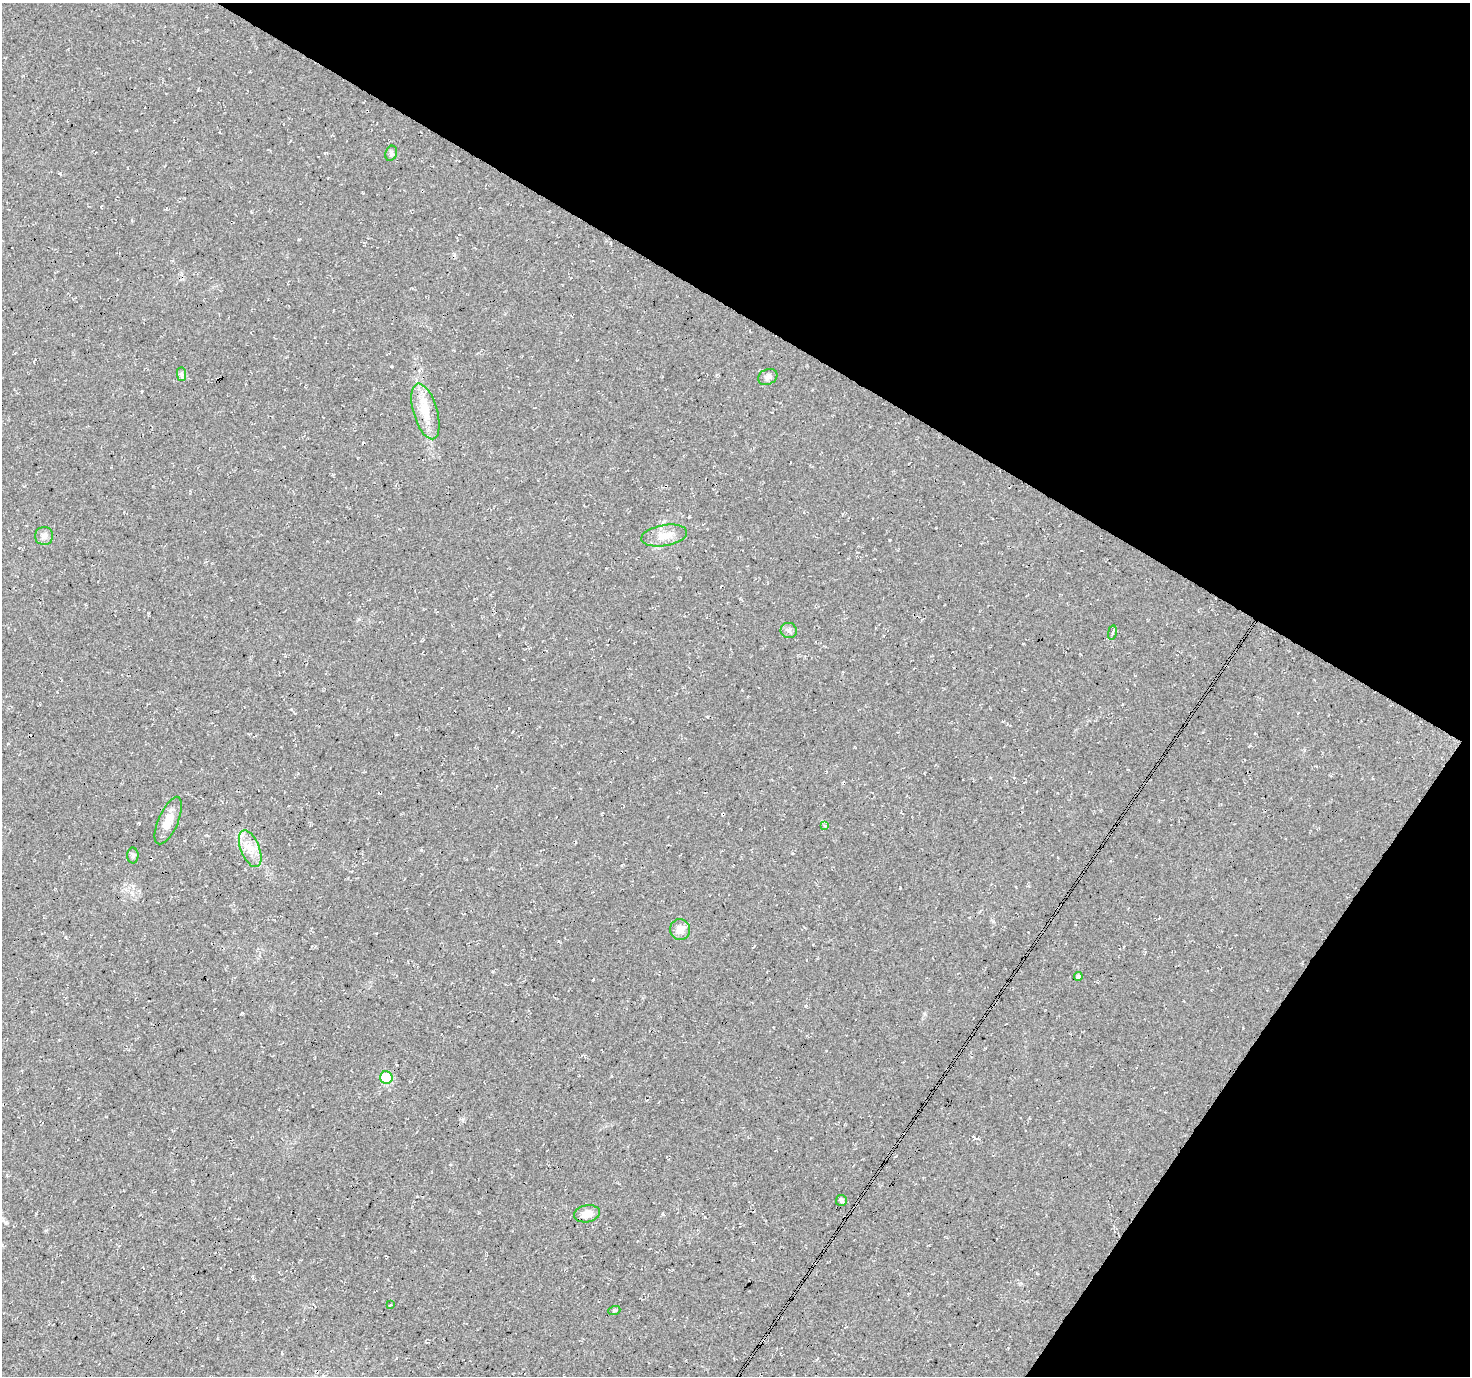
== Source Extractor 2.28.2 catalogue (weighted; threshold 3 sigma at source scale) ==
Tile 8 of 4 x 4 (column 4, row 2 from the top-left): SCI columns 4412-5879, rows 3014-4387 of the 5880 x 5952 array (HDU 1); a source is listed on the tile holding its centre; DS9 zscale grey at full resolution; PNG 1472 x 1378 px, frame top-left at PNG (2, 3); each listed source drawn as its Kron ellipse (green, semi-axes under 4 px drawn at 4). Shown black and unused: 30% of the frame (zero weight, under 3 of 4 exposures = <1% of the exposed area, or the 3 px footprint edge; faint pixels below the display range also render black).
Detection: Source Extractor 2.28.2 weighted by HDU 2 'WHT'; one run over the whole footprint, this tile lists its part. Background 0.0149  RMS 0.005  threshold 0.0226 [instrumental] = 3 sigma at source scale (4.5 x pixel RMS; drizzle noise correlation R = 1.50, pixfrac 1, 0.0396/0.0396 arcsec/px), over >= 5 px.
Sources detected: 23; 3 cosmic-ray / hot-pixel residue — neither listed nor drawn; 1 inside a brighter listed object's ellipse — not listed separately; the other 19 listed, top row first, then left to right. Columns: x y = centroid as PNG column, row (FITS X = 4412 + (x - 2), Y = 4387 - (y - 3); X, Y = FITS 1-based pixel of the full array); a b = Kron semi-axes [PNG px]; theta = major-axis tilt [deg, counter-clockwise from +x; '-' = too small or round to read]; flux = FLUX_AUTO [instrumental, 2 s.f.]
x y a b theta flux
391 153 8 5 70 1.1
181 374 7 4 -89 1.1
768 377 10 7 24 2.1
425 411 29 12 -74 10
44 536 9 9 - 2.2
664 536 23 10 10 6.5
789 630 8 7 - 1.7
1112 633 7 3 79 1
168 821 25 10 67 6.8
825 826 4 3 - 0.71
250 849 19 9 -69 6.2
133 855 8 5 -89 1.1
680 929 10 10 - 4.2
1078 976 4 4 - 1.4
386 1078 6 6 - 22
841 1200 5 5 - 1.4
587 1214 13 8 11 4.8
390 1305 2 2 - 0.55
614 1311 6 4 19 0.66
Unlisted compact peaks at least as high as the median listed source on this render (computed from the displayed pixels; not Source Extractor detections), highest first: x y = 890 540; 421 850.